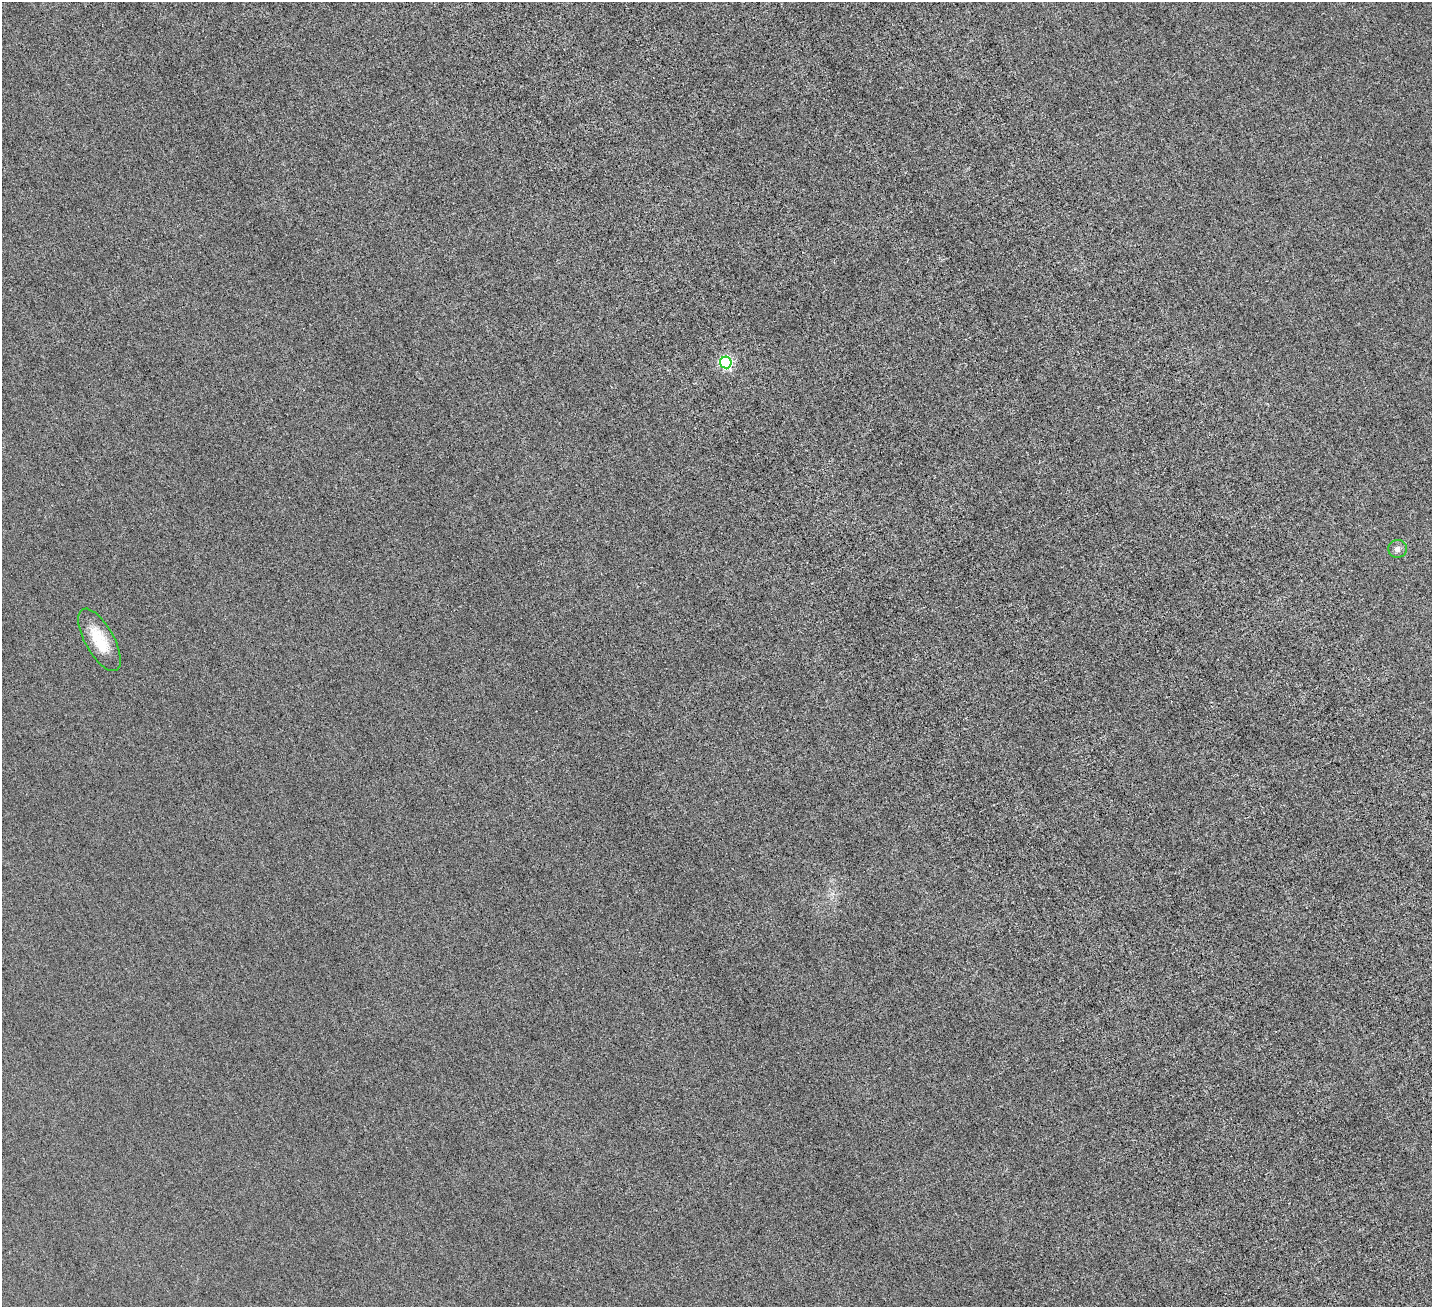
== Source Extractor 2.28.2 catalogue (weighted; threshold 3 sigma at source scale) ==
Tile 6 of 4 x 4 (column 2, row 2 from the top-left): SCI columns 1735-3164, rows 3090-4394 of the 6329 x 6320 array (HDU 1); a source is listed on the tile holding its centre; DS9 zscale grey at full resolution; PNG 1434 x 1309 px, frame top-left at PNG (2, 2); each listed source drawn as its Kron ellipse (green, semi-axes under 4 px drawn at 4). Nothing masked; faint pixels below the display range render black.
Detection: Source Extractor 2.28.2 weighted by HDU 2 'WHT'; one run over the whole footprint, this tile lists its part. Background 0.00232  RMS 0.002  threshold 0.00827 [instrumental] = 3 sigma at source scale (4.09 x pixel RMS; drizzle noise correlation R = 1.36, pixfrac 0.8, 0.05/0.05 arcsec/px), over >= 5 px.
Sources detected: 3; all 3 listed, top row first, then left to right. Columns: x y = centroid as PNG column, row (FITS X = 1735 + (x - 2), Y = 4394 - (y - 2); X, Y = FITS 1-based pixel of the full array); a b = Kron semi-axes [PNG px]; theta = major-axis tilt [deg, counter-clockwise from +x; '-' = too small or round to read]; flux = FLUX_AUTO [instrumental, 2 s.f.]
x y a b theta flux
726 362 6 6 - 28
1398 549 9 9 - 0.72
99 640 35 14 -61 4.9